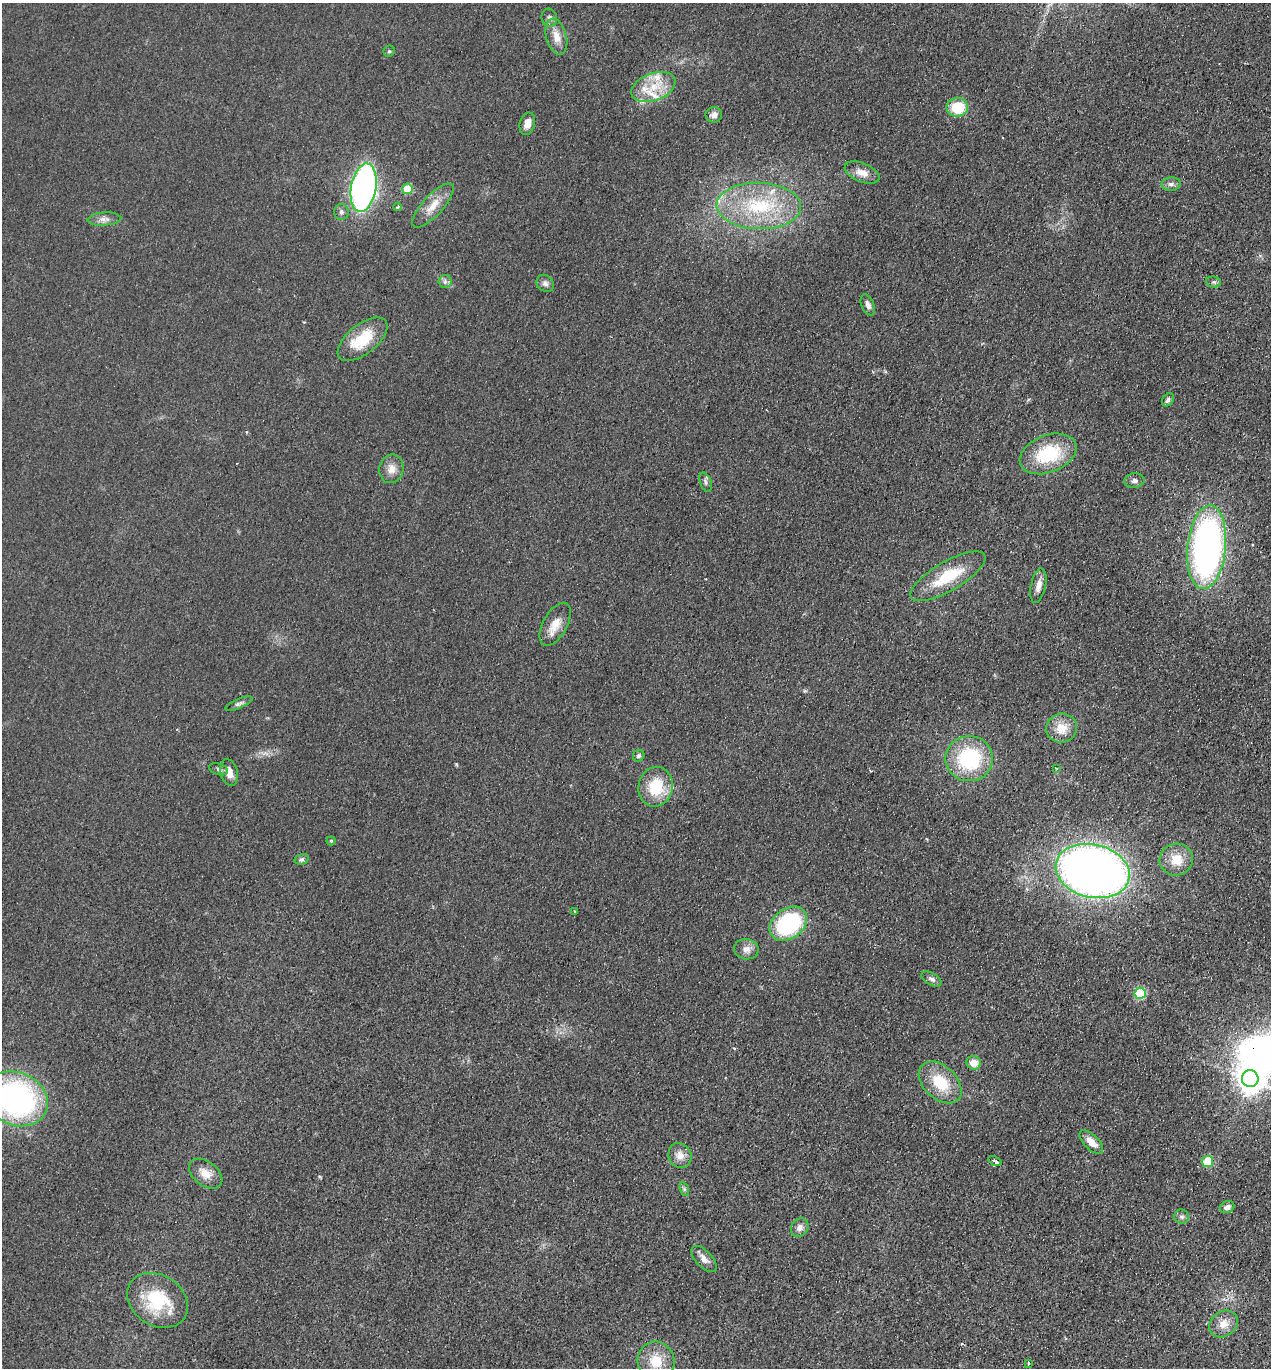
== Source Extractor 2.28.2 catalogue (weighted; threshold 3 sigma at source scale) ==
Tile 6 of 4 x 4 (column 2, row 2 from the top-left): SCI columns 1459-2727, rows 2757-4122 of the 5585 x 5513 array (HDU 1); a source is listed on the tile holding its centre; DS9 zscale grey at full resolution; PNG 1273 x 1370 px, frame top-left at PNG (2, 3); each listed source drawn as its Kron ellipse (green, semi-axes under 4 px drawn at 4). Shown black and unused: <1% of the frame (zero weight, under 2 of 3 exposures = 3% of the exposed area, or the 3 px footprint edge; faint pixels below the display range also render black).
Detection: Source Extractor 2.28.2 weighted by HDU 2 'WHT'; one run over the whole footprint, this tile lists its part. Background 0.0489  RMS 0.0093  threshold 0.0417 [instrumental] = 3 sigma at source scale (4.5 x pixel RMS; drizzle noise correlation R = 1.50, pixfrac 1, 0.05/0.05 arcsec/px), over >= 5 px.
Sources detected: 73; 1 inside a brighter object's white glare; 3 cosmic-ray / hot-pixel residue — neither listed nor drawn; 4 inside a brighter listed object's ellipse — not listed separately; the other 65 listed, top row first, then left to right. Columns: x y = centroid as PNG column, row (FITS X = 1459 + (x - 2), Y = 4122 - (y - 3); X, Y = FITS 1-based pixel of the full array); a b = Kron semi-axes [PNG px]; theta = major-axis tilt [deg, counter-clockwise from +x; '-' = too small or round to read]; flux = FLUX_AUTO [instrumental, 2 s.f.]
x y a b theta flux
549 18 9 7 -76 3.2
556 37 18 10 -75 11
389 51 6 5 - 1.7
653 87 23 13 20 23
957 107 11 9 8 29
714 115 8 7 - 4.9
527 124 11 7 76 8.5
862 173 18 9 -22 9.7
1171 184 9 6 3 3.4
364 188 24 12 80 320
407 189 5 5 - 29
433 205 28 10 48 14
759 206 42 23 -2 68
398 207 4 3 - 1.2
341 212 8 7 - 3
104 219 17 6 4 5
445 281 6 6 - 2.7
1214 282 7 5 -11 2.1
545 283 9 7 -47 3.3
868 305 11 6 -67 4.1
362 339 29 14 39 34
1168 400 7 5 54 2.3
1048 454 29 18 21 52
391 469 14 12 78 8.8
1134 481 10 7 7 3.5
706 482 10 5 -70 2.6
1207 547 42 19 84 350
948 576 42 14 30 40
1038 586 17 7 78 7.1
555 624 24 12 61 14
239 704 14 5 22 3
1061 728 15 14 - 16
639 756 6 5 - 1.9
969 759 24 22 -3 73
1057 768 3 2 - 1.3
218 769 9 5 -19 2.3
229 772 13 8 -77 9.2
656 787 20 17 77 35
331 841 4 4 - 1.3
302 859 7 5 15 2.3
1176 860 17 15 21 18
1093 871 37 26 -14 810
574 911 3 2 - 0.96
788 924 20 15 37 100
746 949 12 10 -10 6.6
932 979 11 6 -31 3.5
1140 993 5 5 - 69
974 1063 7 7 - 10
1250 1079 8 8 - 1000
940 1082 25 16 -43 31
16 1099 33 26 -24 240
1091 1142 15 7 -45 9.2
680 1155 13 11 -66 8
995 1161 7 3 -27 5.2
1208 1161 5 5 - 29
206 1174 19 12 -37 12
684 1189 7 4 -72 1.8
1227 1207 7 6 - 3.7
1181 1216 7 7 - 2.6
800 1228 10 8 51 4.9
704 1259 16 8 -46 6.4
157 1300 32 25 -34 54
1223 1324 15 12 37 10
656 1361 20 18 -73 24
1028 1363 3 3 - 2.4
Isophote crosses this tile's border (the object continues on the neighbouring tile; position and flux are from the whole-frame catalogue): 1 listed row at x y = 16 1099